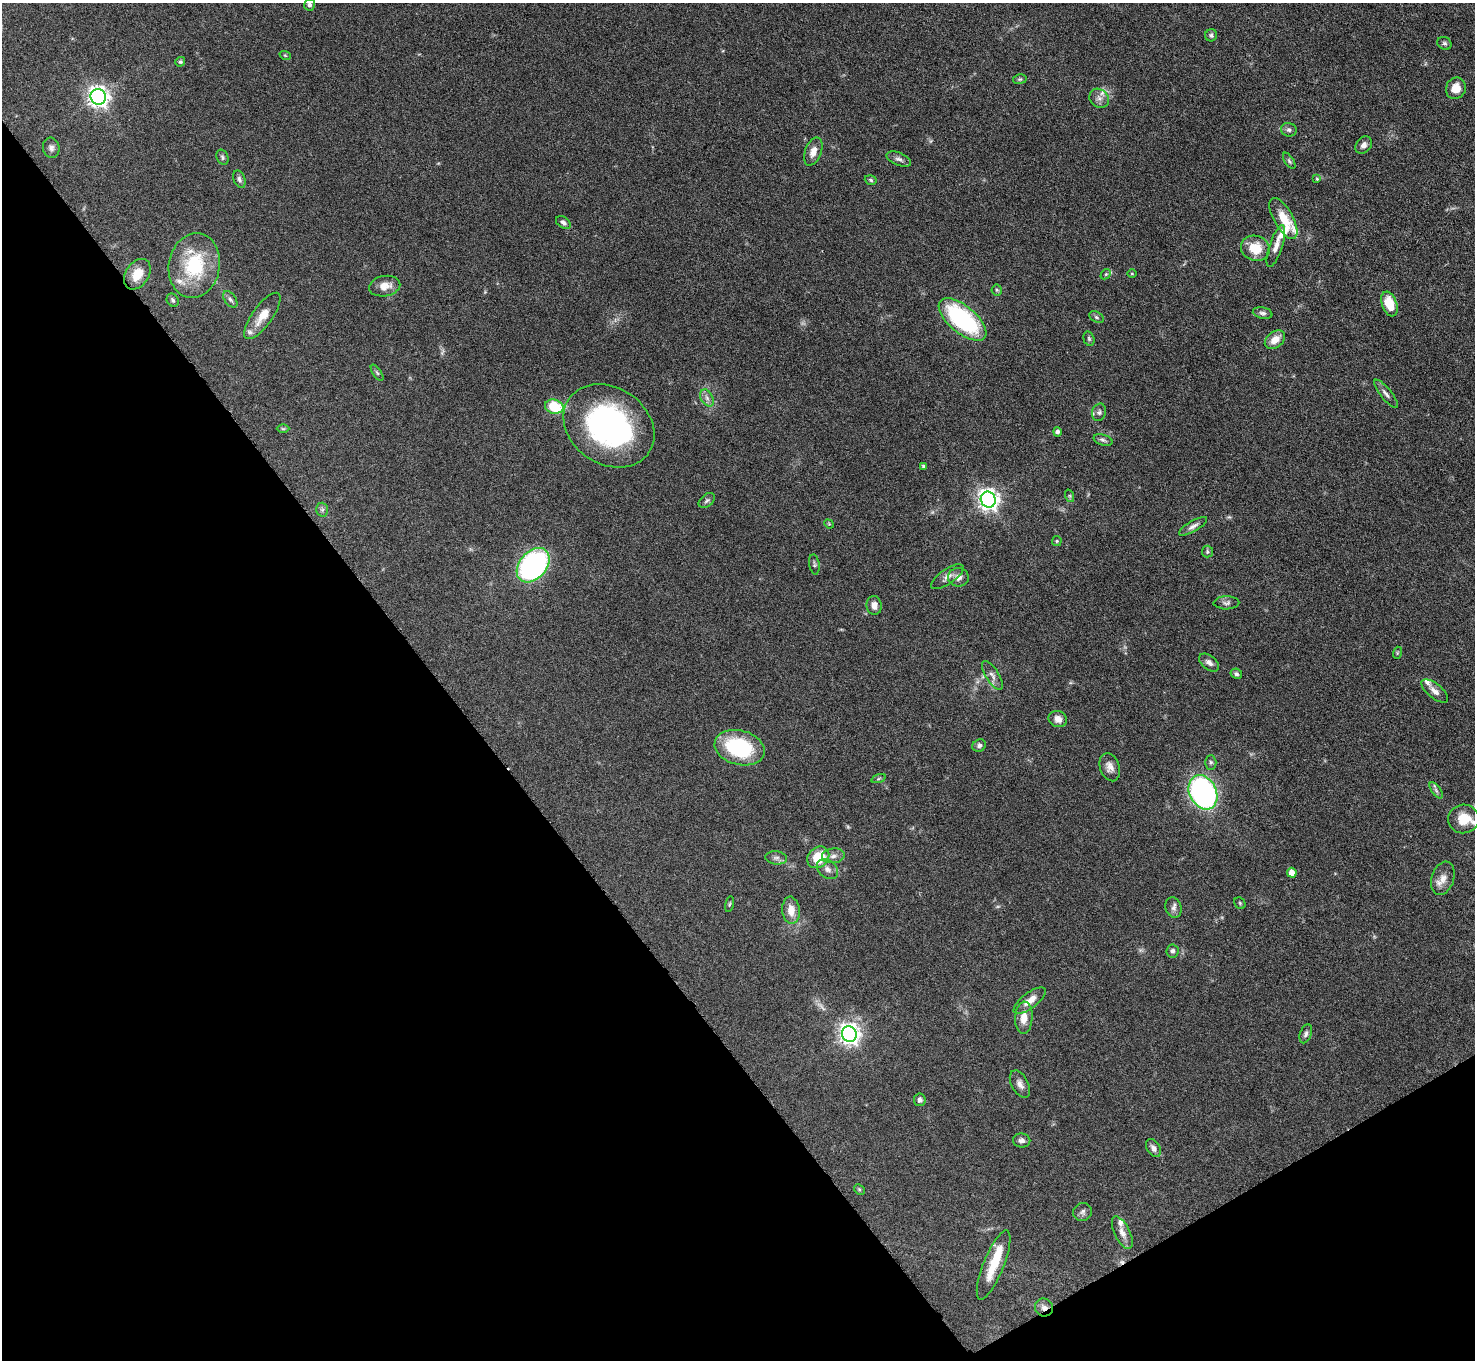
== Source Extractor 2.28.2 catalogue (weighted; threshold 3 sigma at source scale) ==
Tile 14 of 4 x 4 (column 2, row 4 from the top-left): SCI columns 1474-2946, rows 298-1655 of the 5893 x 5887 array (HDU 1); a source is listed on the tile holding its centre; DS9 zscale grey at full resolution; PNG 1477 x 1362 px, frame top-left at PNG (2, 3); each listed source drawn as its Kron ellipse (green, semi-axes under 4 px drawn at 4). Shown black and unused: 34% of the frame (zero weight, under 3 of 6 exposures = <1% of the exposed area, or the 3 px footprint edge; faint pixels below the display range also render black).
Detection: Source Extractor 2.28.2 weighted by HDU 2 'WHT'; one run over the whole footprint, this tile lists its part. Background 0.0847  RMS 0.0043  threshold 0.0176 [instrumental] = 3 sigma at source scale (4.09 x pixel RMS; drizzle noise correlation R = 1.36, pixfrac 0.8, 0.05/0.05 arcsec/px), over >= 5 px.
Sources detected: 114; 3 too faint to see at this stretch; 1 cosmic-ray / hot-pixel residue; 1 long thin detection or spike segment (spike, bleed or trail) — neither listed nor drawn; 9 inside a brighter listed object's ellipse — not listed separately; the other 100 listed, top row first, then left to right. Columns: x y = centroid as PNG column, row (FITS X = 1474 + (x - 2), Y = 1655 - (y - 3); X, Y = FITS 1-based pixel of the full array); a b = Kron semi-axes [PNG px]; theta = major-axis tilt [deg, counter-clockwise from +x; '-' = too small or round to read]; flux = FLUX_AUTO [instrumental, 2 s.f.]
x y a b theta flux
310 5 6 5 - 1.1
1211 35 6 6 - 1
1444 43 7 6 - 0.95
285 55 6 3 -20 0.4
180 62 5 4 - 0.67
1020 79 7 5 10 0.7
1456 88 11 9 66 5.1
98 97 8 7 - 230
1099 98 10 9 - 2.2
1289 130 8 6 -8 1.2
1364 145 9 7 50 1.9
51 148 10 8 -75 1.5
813 152 14 8 69 3.5
222 157 8 5 -66 0.85
899 159 13 6 -21 1.5
1289 161 9 4 -57 0.79
239 179 9 5 -69 1.1
1317 179 4 4 - 0.42
871 180 6 4 -18 0.67
1283 218 23 9 -61 7.7
563 222 8 5 -37 1.1
1276 246 22 6 71 2.9
1255 248 15 12 -20 9.8
194 266 32 25 79 26
137 274 17 11 55 6.4
1106 274 6 4 43 0.58
1132 274 4 3 - 0.34
385 286 16 10 11 4.2
997 290 5 5 - 0.62
230 299 9 5 -54 1.1
173 300 7 5 -59 0.84
1389 304 13 7 -69 8.6
1263 313 10 5 -11 1.1
262 316 28 10 54 6.1
1096 317 8 5 -28 0.86
962 319 29 13 -40 48
1089 339 7 5 -74 0.72
1275 340 11 8 39 4.2
377 373 9 3 -56 0.67
1386 394 17 5 -51 1.7
707 398 9 6 -60 1.6
554 407 9 7 -17 17
1099 412 9 7 73 1.3
609 426 48 38 -34 89
283 429 6 4 0 0.54
1057 432 5 4 - 1.3
1103 440 10 5 -16 1.1
924 467 4 3 - 0.98
1070 496 6 4 -71 0.61
988 500 8 7 - 220
707 501 9 6 39 1
322 510 7 6 - 0.94
829 524 5 4 - 0.41
1193 526 16 5 30 1.7
1057 541 5 4 - 0.5
1207 552 6 5 - 0.72
814 564 10 5 -81 0.83
533 565 19 13 49 96
947 577 19 7 35 2.5
958 577 10 9 - 2.4
1226 603 13 6 1 1.3
874 605 9 7 -82 2.3
1397 653 6 4 72 0.48
1209 663 11 7 -38 1.9
1236 674 6 5 - 0.83
992 675 16 6 -58 2.2
1435 691 16 7 -40 2.5
1058 719 9 8 - 2.8
979 745 7 6 - 1.1
740 748 25 17 -15 33
1211 762 7 5 -89 0.83
1110 767 14 9 -71 2.8
879 779 7 3 19 0.49
1436 790 9 4 -55 1
1203 792 18 13 -63 110
1464 819 15 14 - 7.8
833 856 11 7 8 2.1
818 857 12 10 43 12
776 858 11 6 -6 1.4
828 869 12 8 -40 2.3
1292 873 5 4 - 3.3
1443 878 17 11 72 3.6
1240 903 6 5 - 0.6
729 904 8 3 79 0.45
1174 908 10 8 -74 1.7
791 910 14 8 -84 4.9
1172 951 6 6 - 1.3
1030 1001 19 7 37 4.3
1024 1018 16 8 87 4.7
849 1034 8 7 - 240
1306 1034 10 5 69 1.1
1020 1084 15 8 -62 2.3
920 1100 6 6 - 1.3
1022 1140 8 7 - 1.6
1153 1148 10 6 -58 1.8
859 1189 6 4 -45 0.51
1083 1212 9 9 - 1.5
1122 1233 17 7 -64 3
994 1265 37 10 68 11
1044 1307 9 9 - 2.3
Overlapping masked pixels (flux is a lower limit): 1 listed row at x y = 1044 1307